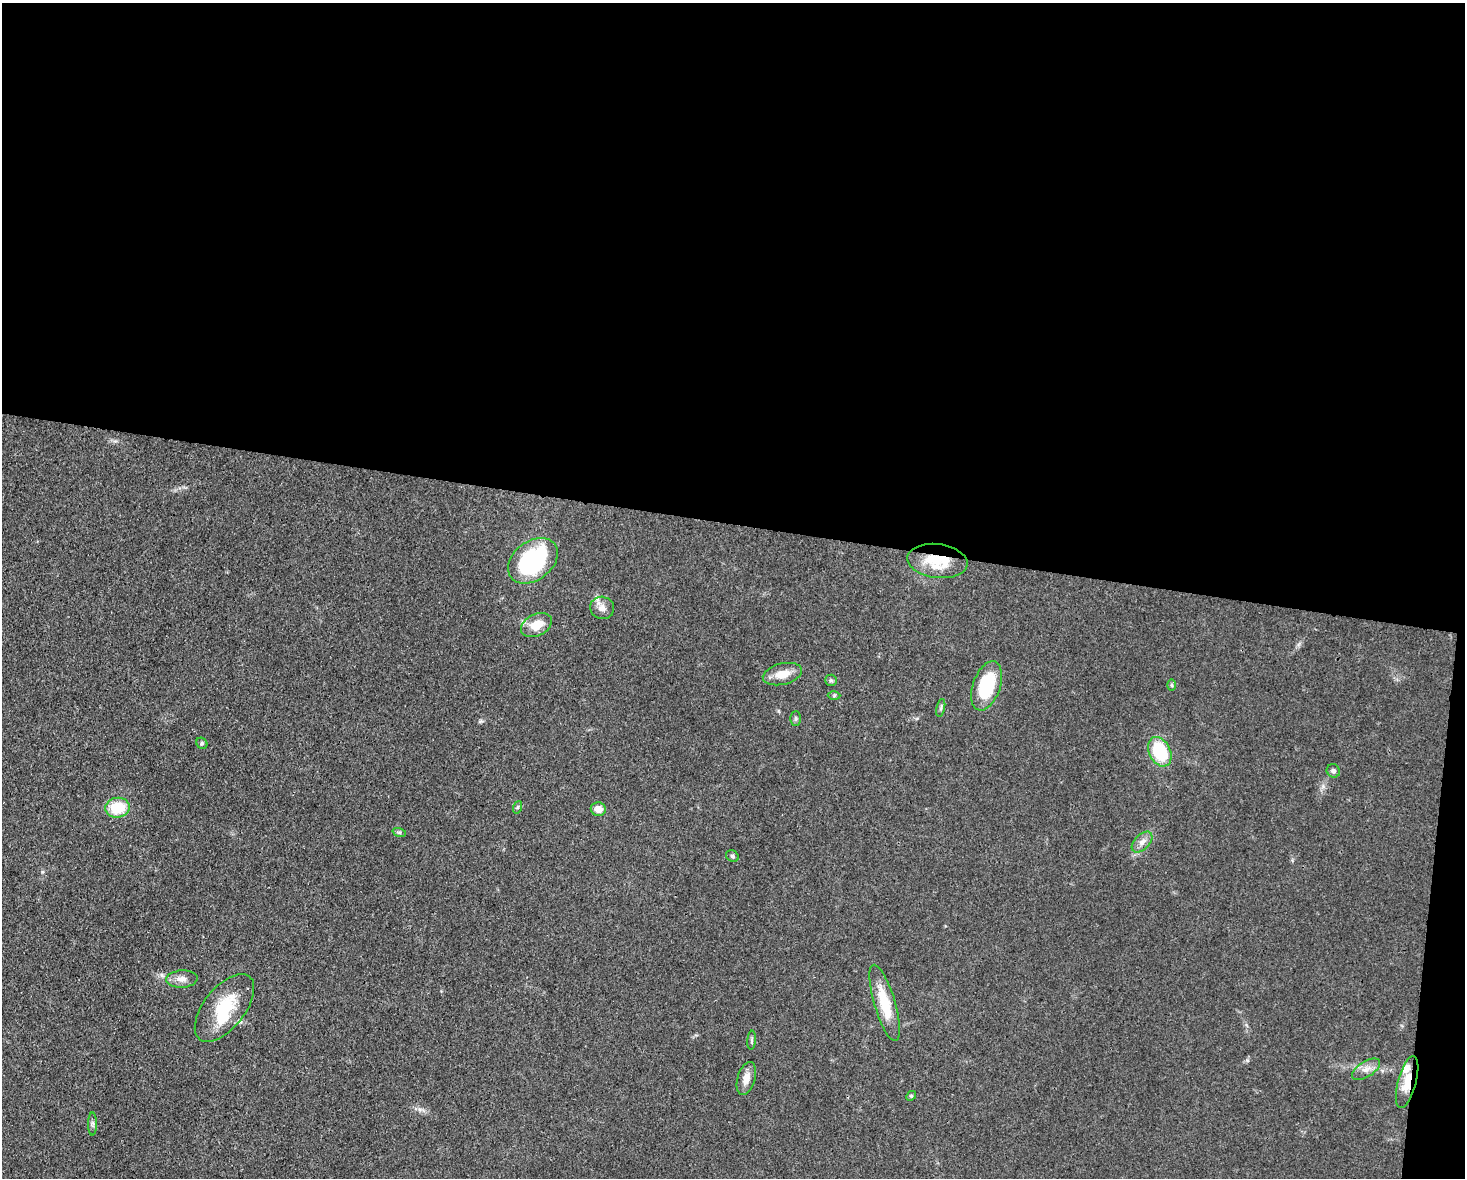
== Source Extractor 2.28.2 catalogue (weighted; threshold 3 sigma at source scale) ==
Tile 3 of 3 x 4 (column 3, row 1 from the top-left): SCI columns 3152-4614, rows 3529-4704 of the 4727 x 4704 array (HDU 1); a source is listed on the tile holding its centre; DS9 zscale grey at full resolution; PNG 1467 x 1180 px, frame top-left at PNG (2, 3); each listed source drawn as its Kron ellipse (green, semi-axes under 4 px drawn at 4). Shown black and unused: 45% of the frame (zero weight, under 3 of 4 exposures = <1% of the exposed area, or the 3 px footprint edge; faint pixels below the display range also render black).
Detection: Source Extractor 2.28.2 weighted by HDU 2 'WHT'; one run over the whole footprint, this tile lists its part. Background 0.0756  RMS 0.0062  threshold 0.028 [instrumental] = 3 sigma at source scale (4.5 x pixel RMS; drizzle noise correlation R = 1.50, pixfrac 1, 0.05/0.05 arcsec/px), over >= 5 px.
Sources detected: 32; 1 inside a brighter object's white glare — neither listed nor drawn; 2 inside a brighter listed object's ellipse — not listed separately; the other 29 listed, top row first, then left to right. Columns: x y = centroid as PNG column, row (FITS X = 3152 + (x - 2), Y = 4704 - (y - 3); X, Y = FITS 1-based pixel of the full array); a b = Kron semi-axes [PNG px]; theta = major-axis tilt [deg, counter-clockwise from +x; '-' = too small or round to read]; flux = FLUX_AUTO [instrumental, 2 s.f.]
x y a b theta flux
533 561 28 19 38 82
937 561 30 17 -7 23
602 608 12 11 - 4.4
536 625 16 10 26 10
782 674 20 10 13 8.8
831 680 6 5 - 1
1172 685 6 4 -89 0.76
987 686 26 13 70 35
834 696 6 4 1 0.89
941 708 9 3 77 1.1
796 718 7 5 -90 1.1
202 743 6 5 - 1
1160 752 15 10 -63 34
1333 771 7 6 - 1.9
518 807 6 4 71 0.92
118 808 12 10 6 21
598 809 7 6 - 5.1
399 832 7 4 -18 1
1142 842 13 7 46 3.8
732 856 7 5 -33 1.3
182 979 16 8 4 4.7
885 1003 40 10 -74 21
224 1008 40 20 52 28
752 1040 9 4 85 1.1
1366 1069 16 7 33 4.6
746 1079 17 9 75 5.8
1407 1082 27 9 75 13
911 1096 5 4 - 0.77
93 1124 12 4 90 1.7
Overlapping masked pixels (flux is a lower limit): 2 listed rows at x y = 937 561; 1407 1082
Unlisted compact peaks at least as high as the median listed source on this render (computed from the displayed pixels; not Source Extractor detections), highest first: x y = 1247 1060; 420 1109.